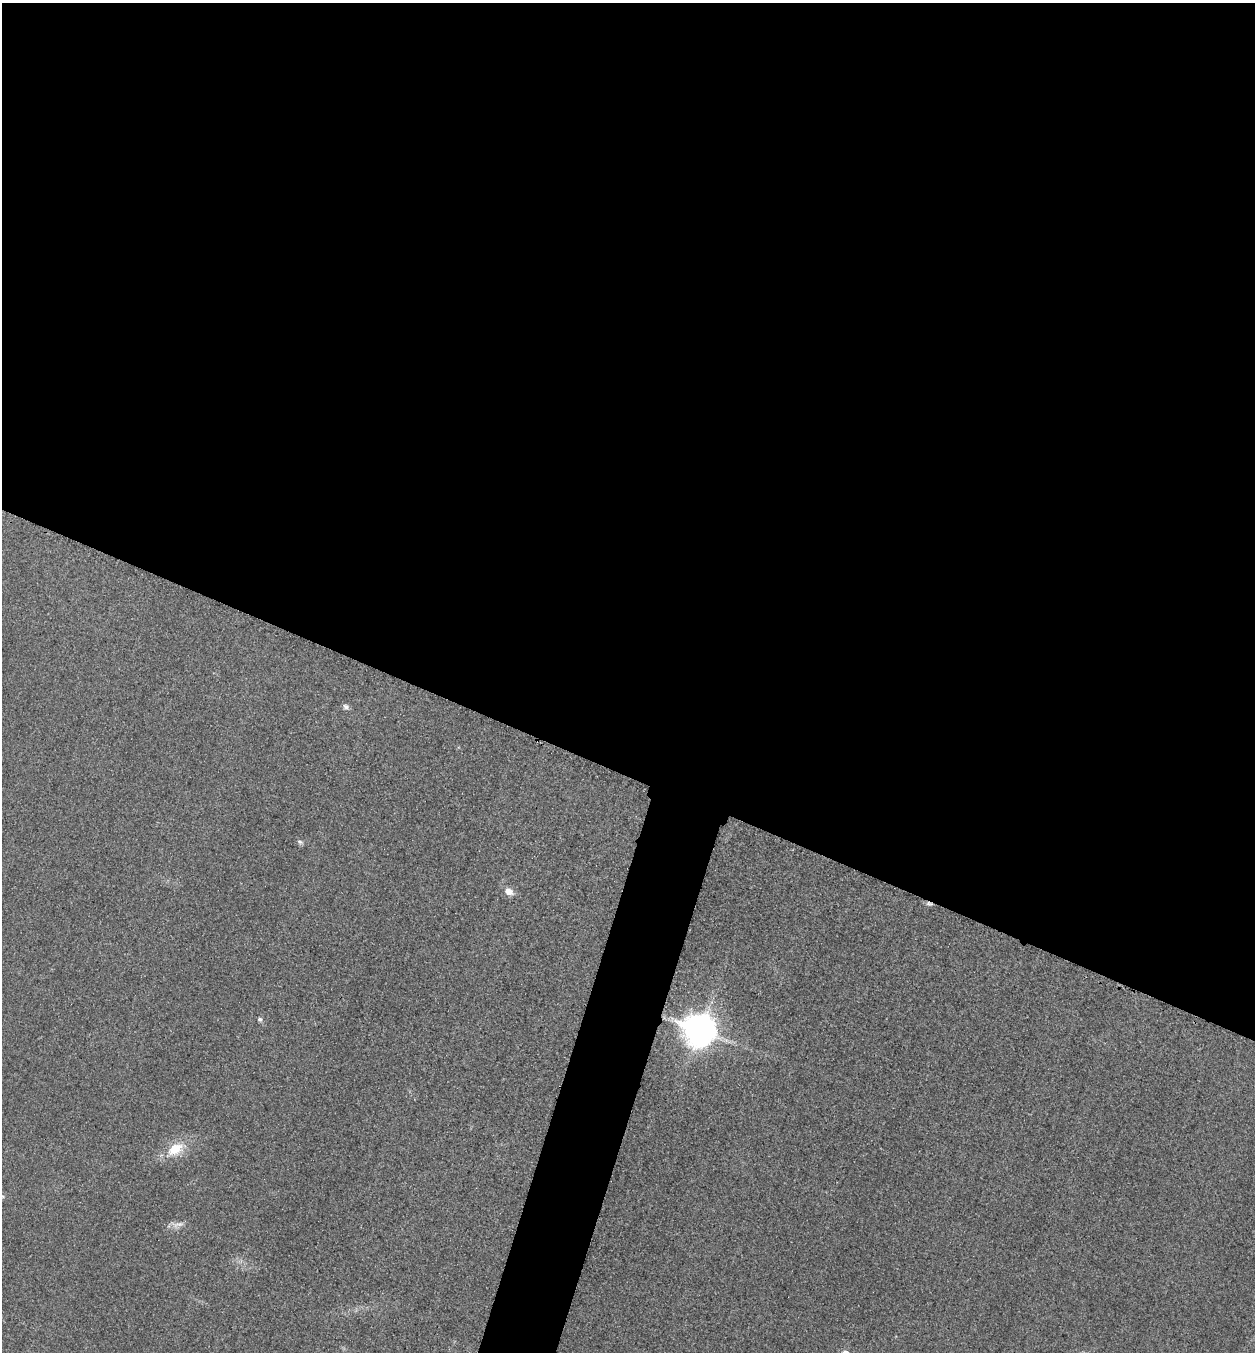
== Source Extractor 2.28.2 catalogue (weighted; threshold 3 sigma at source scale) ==
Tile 3 of 4 x 4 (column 3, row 1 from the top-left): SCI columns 2668-3920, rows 4076-5425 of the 5463 x 5449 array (HDU 1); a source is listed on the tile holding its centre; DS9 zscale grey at full resolution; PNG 1257 x 1354 px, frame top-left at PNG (2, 3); no overlay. Shown black and unused: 60% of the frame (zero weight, under 3 of 4 exposures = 3% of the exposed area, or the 3 px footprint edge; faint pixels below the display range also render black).
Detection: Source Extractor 2.28.2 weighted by HDU 2 'WHT'; one run over the whole footprint, this tile lists its part. Background 0.0773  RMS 0.017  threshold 0.0764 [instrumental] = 3 sigma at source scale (4.5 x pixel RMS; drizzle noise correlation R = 1.50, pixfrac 1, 0.05/0.05 arcsec/px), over >= 5 px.
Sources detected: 9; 1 cosmic-ray / hot-pixel residue — not listed; the other 8 listed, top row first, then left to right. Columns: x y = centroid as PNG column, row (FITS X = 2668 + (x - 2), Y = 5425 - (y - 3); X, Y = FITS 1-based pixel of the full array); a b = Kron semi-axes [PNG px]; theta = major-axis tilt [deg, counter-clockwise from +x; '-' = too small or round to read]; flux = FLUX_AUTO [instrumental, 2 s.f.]
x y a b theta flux
346 707 8 7 - 5.4
300 842 9 5 -21 4.1
509 891 9 7 -29 15
260 1019 6 5 - 3.8
700 1030 11 10 - 3700
175 1149 24 14 33 46
3 1197 5 3 - 2
177 1224 21 8 7 12